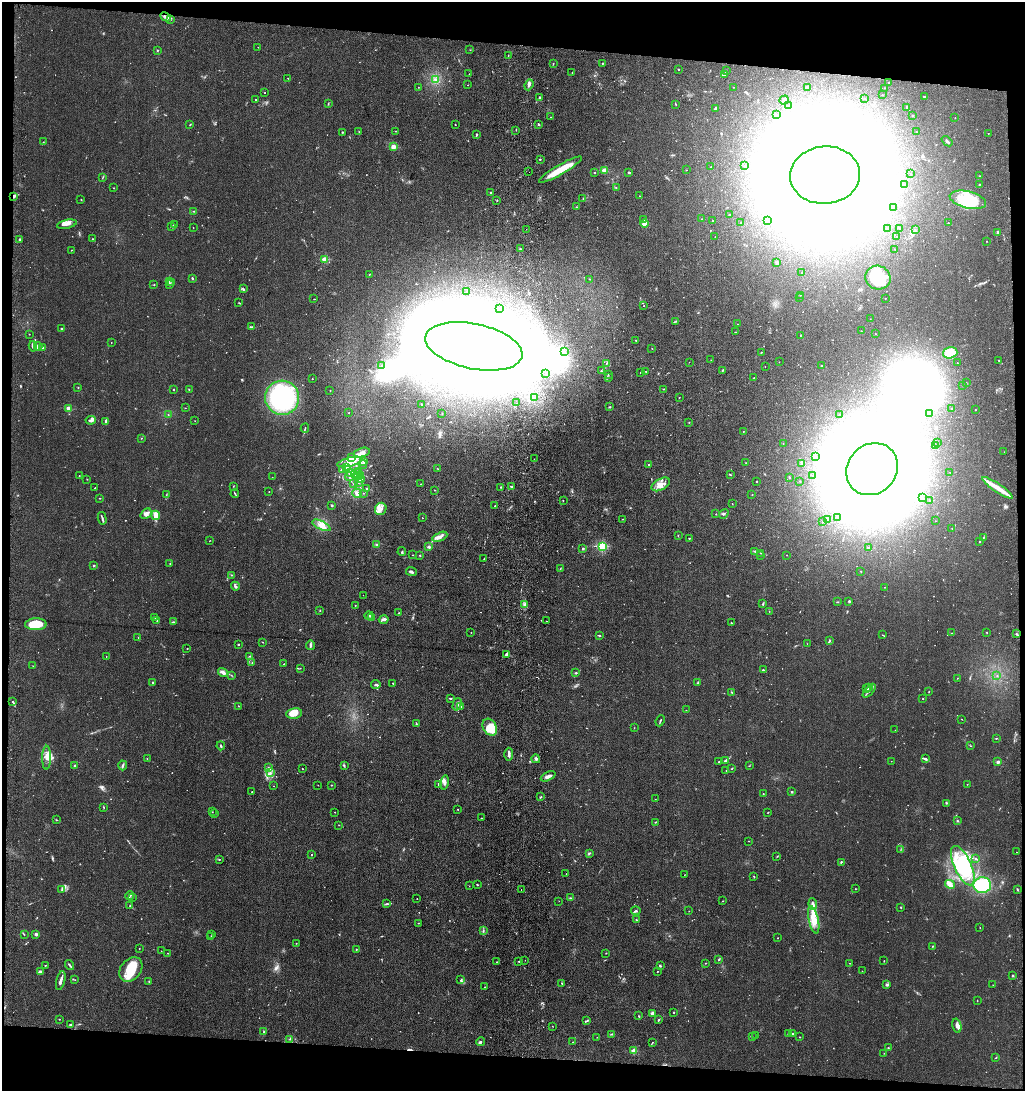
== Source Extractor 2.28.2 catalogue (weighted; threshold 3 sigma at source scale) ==
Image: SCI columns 206-4296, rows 3-4358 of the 4543 x 4361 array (HDU 1 of 3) = the unmasked area's bounding box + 8 px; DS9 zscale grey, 4 x 4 block average (1 PNG px = mean of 4 x 4 image px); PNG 1027 x 1093 px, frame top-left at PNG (2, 2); each listed source drawn as its Kron ellipse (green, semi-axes under 4 px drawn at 4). Shown black and unused: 9% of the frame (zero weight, under 3 of 4 exposures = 5% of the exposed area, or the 3 px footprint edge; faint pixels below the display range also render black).
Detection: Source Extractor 2.28.2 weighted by HDU 2 'WHT'. Background 0.0374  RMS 0.0047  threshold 0.0213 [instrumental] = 3 sigma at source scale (4.5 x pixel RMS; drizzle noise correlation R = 1.50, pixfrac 1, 0.05/0.05 arcsec/px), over >= 5 px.
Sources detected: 891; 18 too faint to see at this stretch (4 x 4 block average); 93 inside a brighter object's white glare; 7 cosmic-ray / hot-pixel residue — neither listed nor drawn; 11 coinciding with a brighter row at this scale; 62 inside a brighter listed object's ellipse — not listed separately; of the other 700, all 500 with FLUX_AUTO >= 0.77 (the completeness limit of this list) listed and drawn (200 fainter detections not listed), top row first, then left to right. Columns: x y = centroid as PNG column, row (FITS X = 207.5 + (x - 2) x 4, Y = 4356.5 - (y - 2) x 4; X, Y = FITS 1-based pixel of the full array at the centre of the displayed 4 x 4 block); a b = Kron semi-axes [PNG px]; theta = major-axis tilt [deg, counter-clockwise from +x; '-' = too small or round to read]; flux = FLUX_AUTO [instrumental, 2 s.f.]
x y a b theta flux
165 17 6 2 -29 6.1
170 20 2 2 - 1.2
258 47 2 2 - 1.2
157 50 2 2 - 2.5
470 50 2 2 - 1.1
508 56 3 2 - 1.3
553 63 2 2 - 1.1
603 63 2 2 - 1.5
679 69 2 2 - 3.6
726 71 2 2 - 2.3
572 73 2 2 - 0.82
469 74 2 2 - 1.4
724 75 4 2 - 3
288 78 2 2 - 0.87
435 79 2 2 - 5.2
889 83 2 2 - 1
468 85 2 2 - 1.5
529 85 6 3 69 6.2
418 87 2 2 - 0.8
733 87 2 2 - 1.4
807 87 2 2 - 11
885 88 2 2 - 0.93
265 93 2 2 - 1.2
882 95 2 2 - 0.96
539 97 2 2 - 2.5
924 97 3 2 - 1.6
864 99 2 2 - 0.86
255 100 2 2 - 1.8
784 100 5 2 - 6.2
328 104 2 2 - 2
676 104 2 2 - 1.5
789 106 2 2 - 1.3
907 107 3 2 - 5.4
715 108 3 2 - 6.7
777 115 2 2 - 1.7
912 115 2 2 - 1.6
551 117 2 2 - 0.83
955 118 2 2 - 1.3
190 124 2 2 - 1.4
455 124 2 2 - 1.4
538 124 3 2 - 3.2
516 130 2 2 - 1.2
395 131 2 2 - 0.84
342 132 2 2 - 1.9
359 132 2 2 - 1.1
916 132 2 2 - 3
988 133 2 2 - 1.1
476 134 3 2 - 2.8
947 141 6 2 -39 3.8
43 142 2 2 - 1
393 147 2 2 - 96
540 159 2 2 - 5.4
745 165 2 2 - 0.94
711 167 2 2 - 0.92
560 170 24 5 30 61
686 170 2 2 - 1.8
604 171 2 2 - 82
529 172 2 2 - 1.1
629 172 2 2 - 3.9
595 173 2 2 - 3.2
911 174 2 2 - 1.2
825 175 35 28 5 13000
980 176 3 2 - 1.6
102 178 3 2 - 1.6
979 184 2 2 - 4.1
904 185 2 2 - 2.3
616 187 2 2 - 1.5
114 188 2 2 - 1
490 192 2 2 - 1.8
14 196 4 3 - 6.5
639 196 2 2 - 0.96
583 198 2 2 - 1.6
81 200 2 2 - 1
497 200 2 2 - 1.7
968 200 18 8 -13 130
576 207 2 2 - 1.9
894 208 3 2 - 1.8
194 211 2 2 - 1.3
730 215 2 2 - 9.5
702 219 2 2 - 1.2
644 220 4 2 - 3.2
712 221 2 2 - 1.3
767 221 2 2 - 1.4
741 223 2 2 - 1.5
948 223 2 2 - 2.3
67 224 10 3 12 11
644 224 4 2 - 19
174 225 3 2 - 2.7
171 226 3 2 - 2.3
193 228 2 2 - 0.84
526 229 2 2 - 0.79
888 229 2 2 - 2.8
899 229 3 2 - 1
915 230 2 2 - 1.6
998 232 2 2 - 14
715 237 2 2 - 0.93
897 237 2 2 - 1.3
92 239 2 2 - 1.7
19 240 3 2 - 2.4
987 241 2 2 - 2.3
520 249 2 2 - 3.9
895 249 2 2 - 1.2
71 250 2 2 - 1.5
324 259 2 2 - 97
777 262 3 2 - 3.3
802 273 2 2 - 1.1
369 274 2 2 - 3.2
192 278 3 2 - 2.6
878 278 13 11 -23 94
589 279 2 2 - 1
169 281 4 2 - 2.2
172 282 2 2 - 1.6
170 284 3 2 - 4.2
154 285 2 2 - 2.4
243 289 2 2 - 1.4
467 291 2 2 - 1.1
800 295 2 2 - 0.84
799 298 2 2 - 0.82
885 298 2 2 - 0.85
314 299 2 2 - 1.3
239 303 3 2 - 1.7
644 306 2 2 - 1.9
500 309 2 2 - 1.1
870 319 2 2 - 0.96
676 321 2 2 - 1.1
738 324 2 2 - 0.88
252 327 4 2 - 3
61 329 2 2 - 2.9
861 331 2 2 - 1.1
736 332 3 2 - 1.5
29 334 2 2 - 0.85
875 334 2 2 - 0.86
801 335 2 2 - 1.2
636 340 2 2 - 1.2
111 342 2 2 - 0.82
33 346 5 2 - 8.2
38 346 4 3 - 12
474 346 49 22 -12 7200
42 347 3 2 - 3.2
652 348 2 2 - 0.97
565 351 2 2 - 1.1
761 352 2 2 - 1.3
950 353 7 5 18 60
711 360 2 2 - 0.78
999 360 2 2 - 1.3
689 362 2 2 - 0.84
779 362 2 2 - 1.2
957 363 2 2 - 1.4
606 364 2 2 - 1.4
821 365 2 2 - 2.1
381 366 2 2 - 2.5
765 366 2 2 - 1.1
601 371 2 2 - 1.3
722 371 2 2 - 1.8
640 372 2 2 - 2.8
646 372 2 2 - 1
546 374 2 2 - 1.2
609 374 2 2 - 1.5
609 377 2 2 - 1.4
754 378 2 2 - 1.3
312 379 2 2 - 1.9
966 383 2 2 - 0.86
963 385 2 2 - 1.3
78 387 2 2 - 2.2
173 389 2 2 - 3.2
189 389 2 2 - 0.94
664 389 2 2 - 1
330 390 2 2 - 1.5
679 397 2 2 - 0.89
282 398 17 17 - 390
535 398 2 2 - 2.5
517 403 2 2 - 2.5
421 404 2 2 - 1.3
609 407 3 2 - 1.9
69 408 2 2 - 83
185 408 2 2 - 0.85
952 409 2 2 - 1.6
975 410 2 2 - 1.7
349 413 2 2 - 1.1
930 413 2 2 - 2.5
168 414 2 2 - 1.1
442 414 2 2 - 0.92
839 414 2 2 - 1.1
91 420 5 2 - 9.1
195 421 2 2 - 0.92
105 422 3 2 - 3.3
689 422 2 2 - 1.1
305 428 4 2 - 2.7
743 431 2 2 - 1.3
141 438 2 2 - 1.1
783 443 2 2 - 1.3
938 443 2 2 - 1.5
935 446 2 2 - 1.3
1004 452 2 2 - 0.81
362 453 8 4 15 15
351 457 3 2 - 4.5
815 457 2 2 - 3.8
534 459 2 2 - 2.6
350 462 13 4 13 27
364 462 3 2 - 7.2
746 463 2 2 - 1.7
802 463 4 2 - 3.5
363 464 4 3 - 4.2
649 465 2 2 - 2.8
347 467 2 2 - 2.7
437 468 2 2 - 0.93
342 469 2 2 - 1.2
872 469 27 24 48 8600
358 471 2 2 - 1.2
950 472 2 2 - 0.84
351 473 3 2 - 3.8
358 473 2 2 - 1.5
354 474 3 2 - 4.5
730 474 4 2 - 2
361 475 2 2 - 1
813 475 2 2 - 0.84
79 476 2 2 - 1.7
272 477 2 2 - 1
350 477 4 2 - 4.5
790 477 3 2 - 1.7
87 479 2 2 - 1.3
361 479 3 2 - 1.9
800 481 2 2 - 0.9
358 482 2 2 - 1.2
757 482 2 2 - 2.1
353 484 3 2 - 1.6
421 484 2 2 - 2.5
661 484 10 5 29 21
233 486 2 2 - 1.1
511 486 3 2 - 2.7
500 487 2 2 - 1.6
95 488 2 2 - 1.3
366 488 3 2 - 1.3
998 488 18 4 -34 33
435 490 2 2 - 0.84
269 491 2 2 - 0.99
357 493 5 4 - 10
363 493 2 2 - 1.1
235 494 4 2 - 2.8
166 495 2 2 - 1.2
752 495 2 2 - 2.2
100 498 2 2 - 1.4
922 498 2 2 - 4
563 500 2 2 - 1.1
930 500 2 2 - 1.6
732 503 2 2 - 0.82
332 505 3 2 - 2.4
495 506 2 2 - 1.8
381 509 6 5 - 16
146 514 6 4 36 14
716 514 2 2 - 1.5
724 514 5 2 - 3.1
155 515 5 2 - 35
838 517 2 2 - 2
102 518 6 2 -77 4.8
422 518 2 2 - 1.5
623 519 2 2 - 1.1
828 520 2 2 - 2.9
935 521 2 2 - 0.82
822 522 2 2 - 0.95
321 525 10 3 -26 18
952 528 2 2 - 1.2
678 535 2 2 - 1.1
440 537 8 3 24 14
983 537 2 2 - 1.2
689 538 2 2 - 1.7
209 541 3 2 - 0.85
980 541 2 2 - 0.99
376 545 2 2 - 2.5
602 546 2 2 - 340
429 547 4 2 - 3
869 548 3 2 - 2.5
583 549 3 2 - 2.8
755 551 3 2 - 2.6
402 552 4 2 - 4.2
761 553 2 2 - 1.1
413 555 2 2 - 0.84
420 555 2 2 - 2.5
787 555 2 2 - 0.96
760 556 2 2 - 0.77
484 559 2 2 - 1.8
170 564 2 2 - 1.9
93 566 2 2 - 3.2
560 569 2 2 - 1.1
861 571 2 2 - 2.6
411 572 5 2 - 5.1
231 575 2 2 - 1.3
235 586 4 2 - 3.7
885 587 2 2 - 1.7
363 595 2 2 - 0.79
849 601 3 2 - 3.2
837 602 2 2 - 1.4
763 604 2 2 - 2.9
355 605 2 2 - 1.8
524 605 4 3 - 6.5
320 611 2 2 - 1.3
769 611 2 2 - 0.83
399 613 2 2 - 1.9
369 615 4 2 - 2.5
155 617 2 2 - 2
371 617 3 2 - 2.8
384 619 5 2 - 9.1
157 621 4 2 - 2.7
547 621 2 2 - 0.82
173 622 3 2 - 3.1
731 623 2 2 - 4.6
36 624 11 6 1 66
471 632 2 2 - 1.5
987 632 2 2 - 1.4
952 633 3 2 - 1.7
1017 634 3 2 - 2.6
883 635 3 2 - 1.8
599 636 3 2 - 3.1
138 638 2 2 - 1.1
830 640 2 2 - 1.8
263 642 2 2 - 1.1
238 644 2 2 - 2.1
807 644 2 2 - 0.84
310 645 4 2 - 5.4
187 648 2 2 - 1.4
506 654 3 2 - 4.6
106 656 2 2 - 0.92
250 656 2 2 - 1.1
252 663 2 2 - 0.92
284 664 3 2 - 0.98
33 666 3 2 - 1.3
300 668 2 2 - 1
763 670 2 2 - 2.5
223 672 5 2 - 12
576 673 3 2 - 2.3
231 675 3 2 - 1.1
997 676 2 2 - 1.2
957 678 2 2 - 0.86
153 682 2 2 - 3.1
393 683 2 2 - 2.2
698 683 4 2 - 2.9
376 684 5 2 - 4.2
869 688 3 2 - 3.1
867 689 4 2 - 2.9
869 691 8 2 48 8.3
929 691 2 2 - 0.99
732 692 2 2 - 1.3
450 698 3 2 - 2.9
923 699 2 2 - 1
13 702 3 2 - 3.3
457 704 6 3 74 8
238 706 2 2 - 1.1
461 706 2 2 - 1.2
686 710 2 2 - 0.87
294 713 8 5 9 36
962 719 2 2 - 0.98
660 721 6 2 66 3.1
416 724 3 2 - 2.9
490 727 9 6 -60 62
634 728 2 2 - 1.1
895 730 2 2 - 0.81
996 738 2 2 - 1.4
221 746 4 2 - 2.9
971 746 2 2 - 0.77
509 754 6 2 89 10
47 758 12 4 89 17
147 758 2 2 - 1.1
536 759 4 2 - 4.3
926 759 4 2 - 5
725 760 3 2 - 2.9
891 761 2 2 - 0.83
719 762 2 2 - 1.3
998 762 2 2 - 33
123 765 5 2 - 3.3
344 765 3 2 - 2.1
75 766 2 2 - 4.4
749 766 2 2 - 1.1
268 768 3 2 - 1.9
732 768 3 2 - 2
302 769 2 2 - 1.3
726 771 2 2 - 0.88
270 772 2 2 - 1.3
548 776 8 3 25 11
445 783 7 4 79 10
439 784 3 2 - 4.1
967 784 2 2 - 0.78
318 785 2 2 - 1
331 785 2 2 - 2.3
273 786 2 2 - 0.78
252 792 2 2 - 2.5
791 792 2 2 - 2
763 794 2 2 - 1.9
541 797 2 2 - 2.9
655 799 2 2 - 0.97
946 803 3 2 - 2.5
103 807 3 2 - 1.8
458 809 2 2 - 2
212 812 2 2 - 0.9
335 812 2 2 - 0.94
768 812 2 2 - 1.5
215 814 2 2 - 1.1
481 818 2 2 - 1.6
56 820 2 2 - 1.4
957 821 2 2 - 2
656 822 4 2 - 2.3
339 825 2 2 - 1.1
749 841 2 2 - 1.2
900 850 2 2 - 0.87
1016 852 2 2 - 1.4
589 853 3 2 - 2.9
311 855 2 2 - 2.9
777 856 3 2 - 1.6
219 859 2 2 - 1.7
976 859 2 2 - 1.6
841 862 3 2 - 2.5
963 866 21 8 -65 130
566 874 2 2 - 0.93
684 875 2 2 - 0.77
754 876 2 2 - 1.8
950 884 5 4 - 18
477 885 2 2 - 3.2
982 885 9 8 - 150
469 886 2 2 - 0.92
855 889 2 2 - 0.99
62 890 3 2 - 2.4
521 890 2 2 - 2.5
1017 890 4 2 - 2.3
129 896 4 2 - 2.8
132 897 3 2 - 3.3
570 898 2 2 - 1.5
417 899 2 2 - 1.4
559 901 2 2 - 0.83
722 901 2 2 - 0.86
387 904 4 2 - 3.4
813 904 5 2 - 5.9
129 906 2 2 - 0.92
900 907 3 2 - 1.9
636 911 5 2 - 2.8
689 911 2 2 - 1
636 919 2 2 - 1.9
814 920 14 5 -77 51
419 923 3 2 - 2.1
980 927 2 2 - 1.3
483 930 3 2 - 2.6
24 934 2 2 - 0.83
36 934 2 2 - 28
212 935 3 2 - 1.6
211 937 3 2 - 2.4
778 938 2 2 - 1.2
296 943 2 2 - 0.97
932 946 2 2 - 1.5
139 948 2 2 - 1.4
356 949 2 2 - 2
161 951 2 2 - 0.82
168 953 2 2 - 0.8
606 953 2 2 - 1.1
525 960 2 2 - 1.1
719 960 2 2 - 2.2
519 961 2 2 - 1.5
884 961 2 2 - 1.2
497 962 2 2 - 2.2
705 963 2 2 - 1.5
850 963 2 2 - 0.95
45 965 2 2 - 1.4
69 965 5 2 - 4.5
660 966 3 2 - 2.8
131 969 14 10 50 68
40 971 3 2 - 3.4
657 971 2 2 - 1.2
862 971 2 2 - 1.9
1013 976 2 2 - 2.7
75 980 2 2 - 0.84
461 980 3 2 - 2.9
61 981 10 2 76 12
149 981 2 2 - 3.7
562 983 2 2 - 2.8
887 985 4 3 - 4.6
993 985 2 2 - 0.83
485 987 2 2 - 1.3
977 1000 2 2 - 0.86
674 1012 2 2 - 1.8
652 1013 4 2 - 7.4
638 1016 2 2 - 1.4
59 1019 2 2 - 1.5
587 1020 3 2 - 2.3
658 1020 2 2 - 3.1
70 1025 2 2 - 14
552 1026 2 2 - 0.87
957 1026 7 4 -76 13
264 1031 2 2 - 1.5
789 1033 4 2 - 2.3
792 1033 3 2 - 4.4
612 1034 2 2 - 3.1
756 1036 2 2 - 1.1
597 1037 2 2 - 1.1
752 1037 2 2 - 2.6
799 1037 2 2 - 1.4
290 1039 2 2 - 1.1
481 1042 4 2 - 2.6
573 1042 2 2 - 1.2
653 1042 2 2 - 1.1
888 1048 2 2 - 2
634 1051 2 2 - 74
884 1053 2 2 - 1.1
996 1058 3 2 - 1.7
Overlapping masked pixels (flux is a lower limit): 1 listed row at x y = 14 196
Diffuse or blended objects may show on this block-average render without a row.